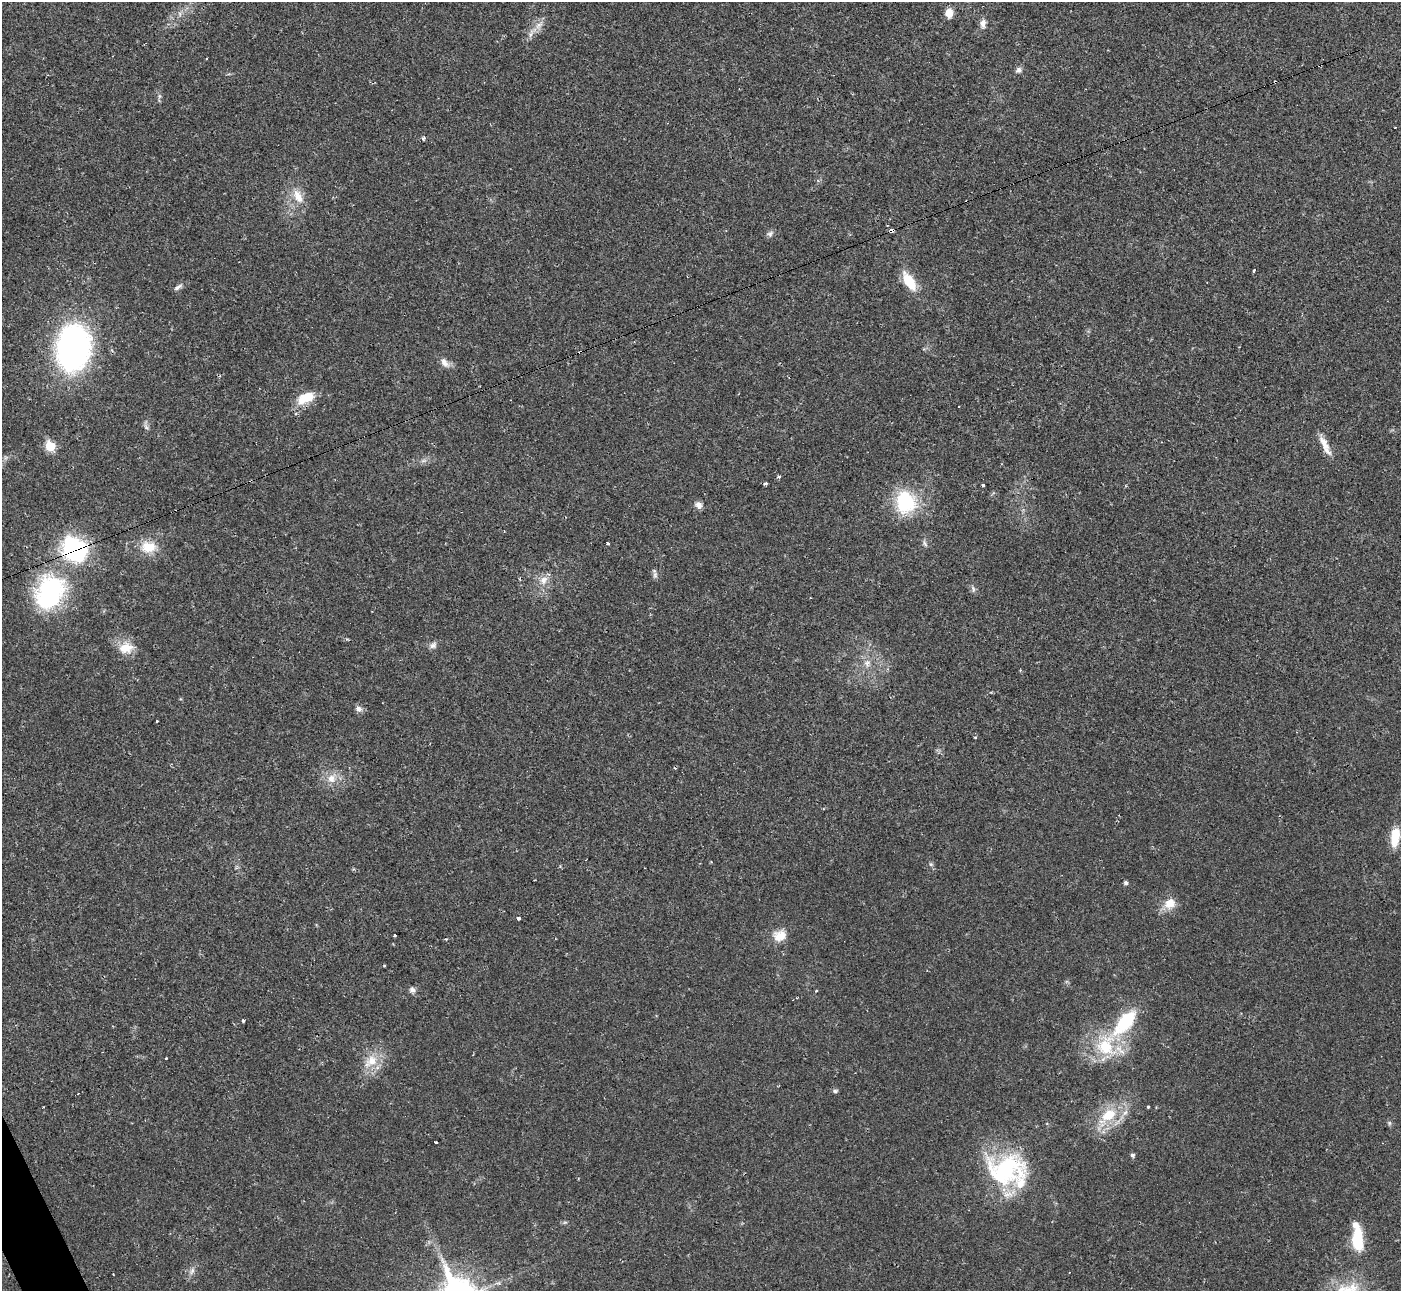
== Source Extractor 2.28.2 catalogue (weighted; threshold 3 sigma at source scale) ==
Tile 7 of 4 x 4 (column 3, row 2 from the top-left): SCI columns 2806-4204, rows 2729-4017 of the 5604 x 5592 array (HDU 1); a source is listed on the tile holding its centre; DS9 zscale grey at full resolution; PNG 1403 x 1293 px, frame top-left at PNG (2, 2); no overlay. Shown black and unused: <1% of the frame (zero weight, under 2 of 3 exposures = <1% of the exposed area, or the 3 px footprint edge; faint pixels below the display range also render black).
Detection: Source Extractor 2.28.2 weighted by HDU 2 'WHT'; one run over the whole footprint, this tile lists its part. Background 0.0258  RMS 0.0039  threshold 0.0177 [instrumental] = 3 sigma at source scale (4.5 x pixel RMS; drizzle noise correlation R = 1.50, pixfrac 1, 0.05/0.05 arcsec/px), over >= 5 px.
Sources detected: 80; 6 cosmic-ray / hot-pixel residue — not listed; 3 inside a brighter listed object's ellipse — not listed separately; the other 71 listed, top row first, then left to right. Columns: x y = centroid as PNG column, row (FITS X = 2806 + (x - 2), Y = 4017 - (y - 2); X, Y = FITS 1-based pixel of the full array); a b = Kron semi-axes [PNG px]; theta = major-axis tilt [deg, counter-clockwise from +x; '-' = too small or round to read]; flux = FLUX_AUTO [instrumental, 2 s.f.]
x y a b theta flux
949 13 9 7 83 4.3
180 14 7 4 -72 0.85
983 23 12 8 80 2.1
539 25 15 8 55 3.4
1019 70 8 7 - 1.4
1275 82 3 3 - 2.1
159 96 7 4 90 0.78
423 138 5 4 - 0.81
298 196 21 11 -63 6.1
892 230 4 3 - 15
770 234 10 7 29 1.3
1254 271 3 2 - 0.53
909 281 22 10 -58 11
178 287 12 5 31 1.3
73 348 33 24 83 160
445 363 16 8 -52 2.6
305 398 23 12 26 8.5
146 427 10 4 -46 0.99
1324 443 24 8 -60 4.6
50 446 6 5 - 18
423 461 9 4 19 0.95
778 477 4 3 - 1.6
765 483 5 4 - 0.65
983 485 3 3 - 0.61
906 502 27 23 -81 26
698 505 10 8 -30 2
925 543 10 4 -66 0.93
608 544 4 3 - 1.4
148 547 21 16 1 8.3
74 549 25 20 -45 50
655 575 11 6 -86 1.2
543 580 13 11 59 3.6
973 589 10 5 -75 1
50 592 37 28 70 59
347 639 5 3 - 0.46
433 645 10 8 37 1.7
126 648 21 15 4 6.9
867 663 11 9 80 2.8
1020 670 4 3 - 0.36
359 709 9 8 - 1.7
157 721 3 3 - 0.49
975 737 4 3 - 0.54
331 778 14 12 58 4.7
1395 837 25 11 82 7.7
931 864 6 5 - 0.74
1126 883 4 4 - 0.97
1170 903 17 13 38 5.4
519 918 3 3 - 2
395 935 3 3 - 0.99
780 936 16 14 22 5.7
446 939 3 3 - 0.38
384 966 4 3 - 0.3
412 990 7 7 - 1.5
816 991 3 3 - 0.66
243 1021 3 3 - 1.1
1125 1022 25 11 50 28
1105 1046 31 26 82 22
166 1058 3 2 - 0.53
371 1061 23 14 37 8.4
835 1091 6 5 - 0.76
1148 1107 3 3 - 0.57
1108 1116 31 15 44 15
1389 1123 6 5 - 0.7
436 1142 3 3 - 1.1
1132 1155 5 5 - 0.98
1005 1170 49 36 3 48
565 1222 7 4 18 0.56
1358 1241 27 12 -87 14
192 1271 11 5 66 1.6
113 1274 3 2 - 0.3
1348 1289 42 17 10 14
Overlapping masked pixels (flux is a lower limit): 4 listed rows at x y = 1275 82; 892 230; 74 549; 1005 1170
Isophote crosses this tile's border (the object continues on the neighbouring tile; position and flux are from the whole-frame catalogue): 1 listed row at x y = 1348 1289